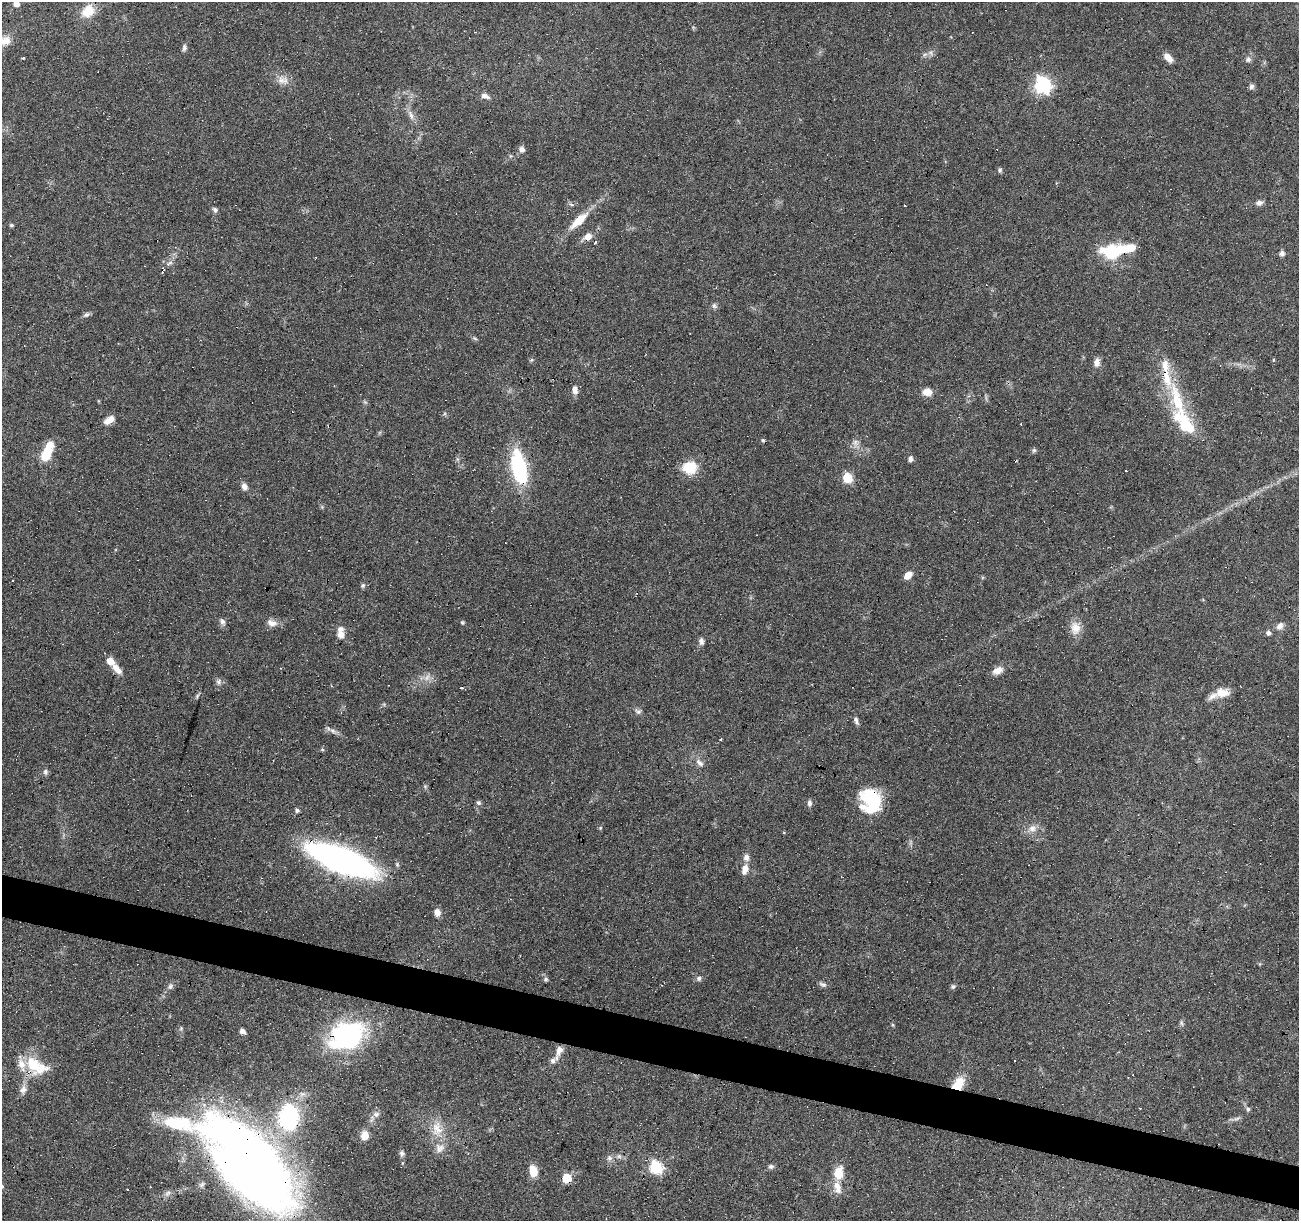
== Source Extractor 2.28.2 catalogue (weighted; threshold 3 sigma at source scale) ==
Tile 6 of 4 x 4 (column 2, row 2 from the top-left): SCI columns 1298-2594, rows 2652-3870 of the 5191 x 5367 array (HDU 1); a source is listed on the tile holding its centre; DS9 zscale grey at full resolution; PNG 1301 x 1223 px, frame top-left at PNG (2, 2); no overlay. Shown black and unused: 4% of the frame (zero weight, under 4 of 8 exposures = <1% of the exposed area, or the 3 px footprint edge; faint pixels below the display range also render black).
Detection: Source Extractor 2.28.2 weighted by HDU 2 'WHT'; one run over the whole footprint, this tile lists its part. Background 0.0351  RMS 0.0019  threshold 0.00791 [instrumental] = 3 sigma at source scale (4.09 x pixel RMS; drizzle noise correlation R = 1.36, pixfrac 0.8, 0.0396/0.0396 arcsec/px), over >= 5 px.
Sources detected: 132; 1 too faint to see at this stretch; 2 inside a brighter object's white glare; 8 cosmic-ray / hot-pixel residue — not listed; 10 inside a brighter listed object's ellipse — not listed separately; the other 111 listed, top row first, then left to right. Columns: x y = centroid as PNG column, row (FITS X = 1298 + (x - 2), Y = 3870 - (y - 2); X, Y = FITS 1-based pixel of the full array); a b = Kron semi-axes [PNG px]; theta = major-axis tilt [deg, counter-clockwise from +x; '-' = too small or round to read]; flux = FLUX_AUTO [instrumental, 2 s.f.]
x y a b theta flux
16 4 5 5 - 1.4
88 11 19 14 41 3.4
4 41 22 12 14 2.3
184 48 9 5 84 0.48
925 54 7 4 19 0.39
22 58 3 3 - 0.37
1168 58 12 6 -47 1.5
1248 59 8 8 - 0.59
282 80 16 11 -8 1.6
1042 85 7 7 - 50
1251 87 7 6 - 0.52
485 96 13 7 -21 0.88
411 115 16 6 -69 1.1
522 149 7 7 - 0.79
1000 170 6 5 - 0.34
1259 203 9 6 15 0.67
215 210 7 5 -46 0.43
578 221 23 9 44 3.7
11 225 5 4 - 0.26
587 237 13 8 32 1.5
595 242 3 2 - 0.55
1112 252 21 13 5 11
1282 253 6 6 - 0.61
169 263 10 5 27 0.51
714 306 8 6 -54 0.47
86 315 9 6 26 0.49
475 338 8 3 -44 0.27
1273 360 5 3 - 0.17
1097 362 11 8 83 1
575 390 11 7 -82 1
927 392 11 9 0 1.5
1177 401 52 16 -73 10
365 402 6 5 - 0.27
109 420 14 7 33 1.5
763 440 5 4 - 0.24
855 443 12 9 82 1
1034 450 7 5 63 0.33
46 455 15 10 57 4.2
910 459 7 5 68 0.55
519 467 41 16 -79 14
690 468 18 15 -2 4.3
1126 471 3 3 - 0.42
847 478 6 6 - 10
244 486 9 7 -68 0.92
908 575 10 6 49 1.6
363 585 7 6 - 0.36
222 622 10 6 -64 0.64
462 622 5 5 - 0.24
272 623 14 9 -16 1.3
1280 626 12 8 55 1
1075 628 18 13 -89 2.1
1268 633 6 5 - 0.57
340 634 9 8 - 1.3
701 641 9 6 -79 0.64
110 661 7 6 - 2.2
117 669 16 8 -49 1.5
998 670 14 8 28 1.4
219 681 8 7 - 0.59
461 688 4 2 - 0.25
1222 693 19 12 6 2.3
197 696 7 4 47 0.32
638 711 9 7 -18 0.53
856 721 11 5 -73 0.57
333 731 10 7 -35 0.78
721 739 3 3 - 0.22
322 750 6 4 -1 0.22
700 763 13 6 -41 0.9
45 772 8 6 -87 0.48
425 786 6 4 -19 0.23
871 798 27 18 -39 9.6
478 802 7 5 -36 0.37
809 803 8 6 89 0.56
297 810 6 5 - 0.42
600 828 5 5 - 0.22
1032 828 12 10 39 1.4
746 857 8 8 - 0.85
341 860 56 18 -22 78
745 869 12 8 75 1.6
437 912 9 7 -83 1.1
699 978 7 6 - 0.47
546 979 6 5 - 0.37
823 984 11 5 -20 0.49
170 986 9 7 73 0.58
953 986 7 6 - 0.37
1181 1023 8 4 -81 0.35
893 1025 6 4 -71 0.19
242 1031 5 4 - 0.9
346 1036 35 26 22 30
559 1050 14 8 70 1.6
1014 1061 3 3 - 0.75
36 1066 33 18 -29 6.4
1128 1078 2 2 - 0.19
958 1084 15 9 53 4.2
23 1089 12 9 71 1.1
1248 1109 6 5 - 0.4
376 1114 10 7 18 0.7
289 1117 40 28 90 18
437 1129 23 14 -85 3.7
365 1135 9 8 - 1.9
402 1153 7 6 - 0.48
619 1156 7 6 - 0.46
609 1158 8 6 -23 0.59
250 1164 119 53 -47 180
771 1166 8 6 1 0.47
656 1167 7 6 - 24
533 1171 11 7 -79 3
838 1173 13 10 76 3.2
567 1178 6 5 - 6.7
2 1186 3 2 - 0.45
838 1190 11 9 -33 1.2
168 1193 11 7 30 0.74
Overlapping masked pixels (flux is a lower limit): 10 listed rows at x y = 587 237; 519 467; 871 798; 341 860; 346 1036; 36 1066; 958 1084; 289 1117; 250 1164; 567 1178
Isophote crosses this tile's border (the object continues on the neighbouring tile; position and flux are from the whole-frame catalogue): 3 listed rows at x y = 16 4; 4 41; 2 1186